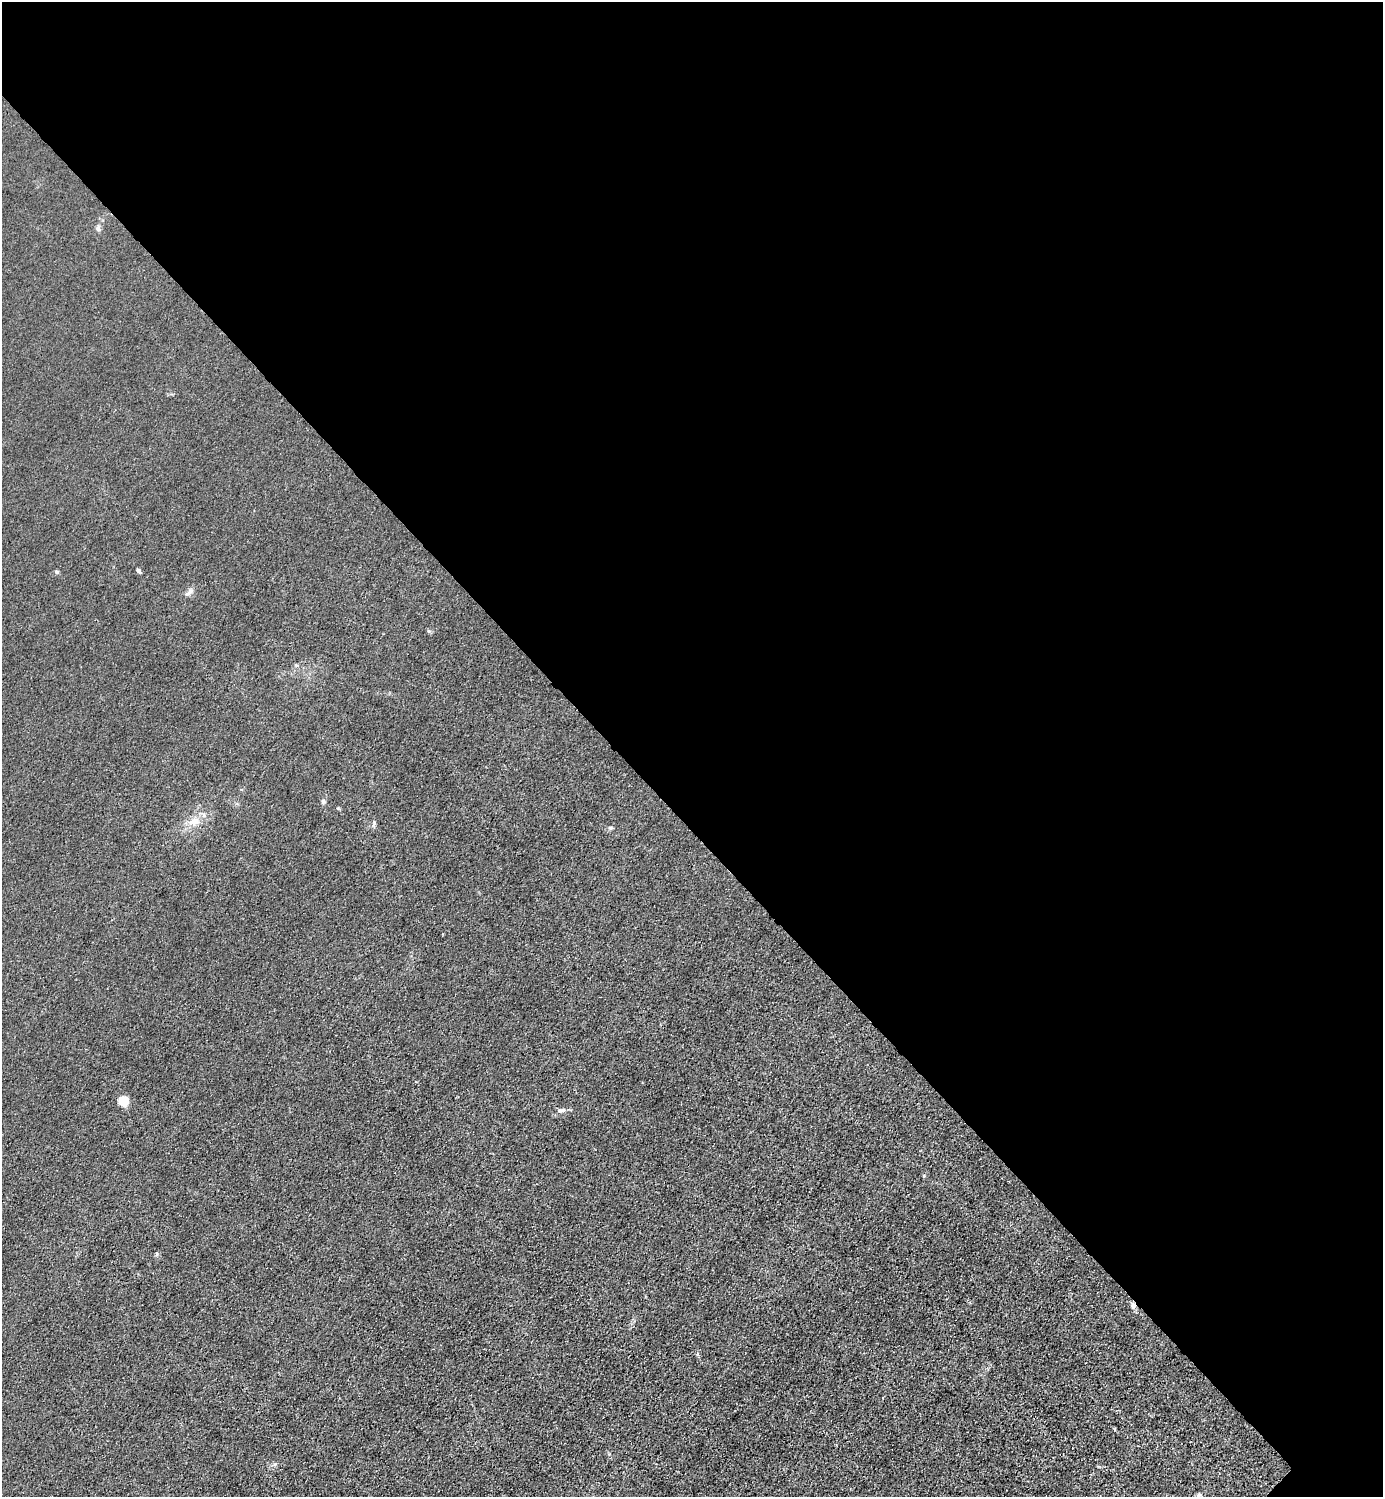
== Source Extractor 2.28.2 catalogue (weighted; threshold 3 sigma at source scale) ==
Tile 3 of 4 x 4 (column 3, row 1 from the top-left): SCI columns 3065-4445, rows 4488-5982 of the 5985 x 5985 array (HDU 1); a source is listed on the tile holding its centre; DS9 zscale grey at full resolution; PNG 1385 x 1499 px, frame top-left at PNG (2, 2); no overlay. Shown black and unused: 55% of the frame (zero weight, under 3 of 4 exposures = <1% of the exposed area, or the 3 px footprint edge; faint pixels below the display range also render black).
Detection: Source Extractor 2.28.2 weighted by HDU 2 'WHT'; one run over the whole footprint, this tile lists its part. Background 0.0214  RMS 0.0062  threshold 0.028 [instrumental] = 3 sigma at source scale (4.5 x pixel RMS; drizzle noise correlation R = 1.50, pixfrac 1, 0.05/0.05 arcsec/px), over >= 5 px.
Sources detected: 10; all 10 listed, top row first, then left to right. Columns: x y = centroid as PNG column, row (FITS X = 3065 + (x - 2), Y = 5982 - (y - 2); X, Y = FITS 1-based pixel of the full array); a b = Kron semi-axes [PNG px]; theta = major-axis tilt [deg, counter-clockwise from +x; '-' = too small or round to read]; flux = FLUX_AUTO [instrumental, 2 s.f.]
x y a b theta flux
98 229 8 5 -74 1.5
138 571 6 4 -48 1.1
57 572 5 4 - 1.2
190 591 9 6 48 2.1
195 821 14 9 12 5.8
123 1101 11 10 - 7.9
561 1110 11 5 6 2
1133 1306 8 7 - 2.1
882 1398 3 2 - 0.41
1198 1496 7 4 -89 1.4
Overlapping masked pixels (flux is a lower limit): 1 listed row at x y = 1133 1306
Isophote crosses this tile's border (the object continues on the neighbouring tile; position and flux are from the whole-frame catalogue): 1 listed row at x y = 1198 1496
Unlisted compact peaks at least as high as the median listed source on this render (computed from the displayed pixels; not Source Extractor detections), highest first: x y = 610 828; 374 823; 275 1464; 323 801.